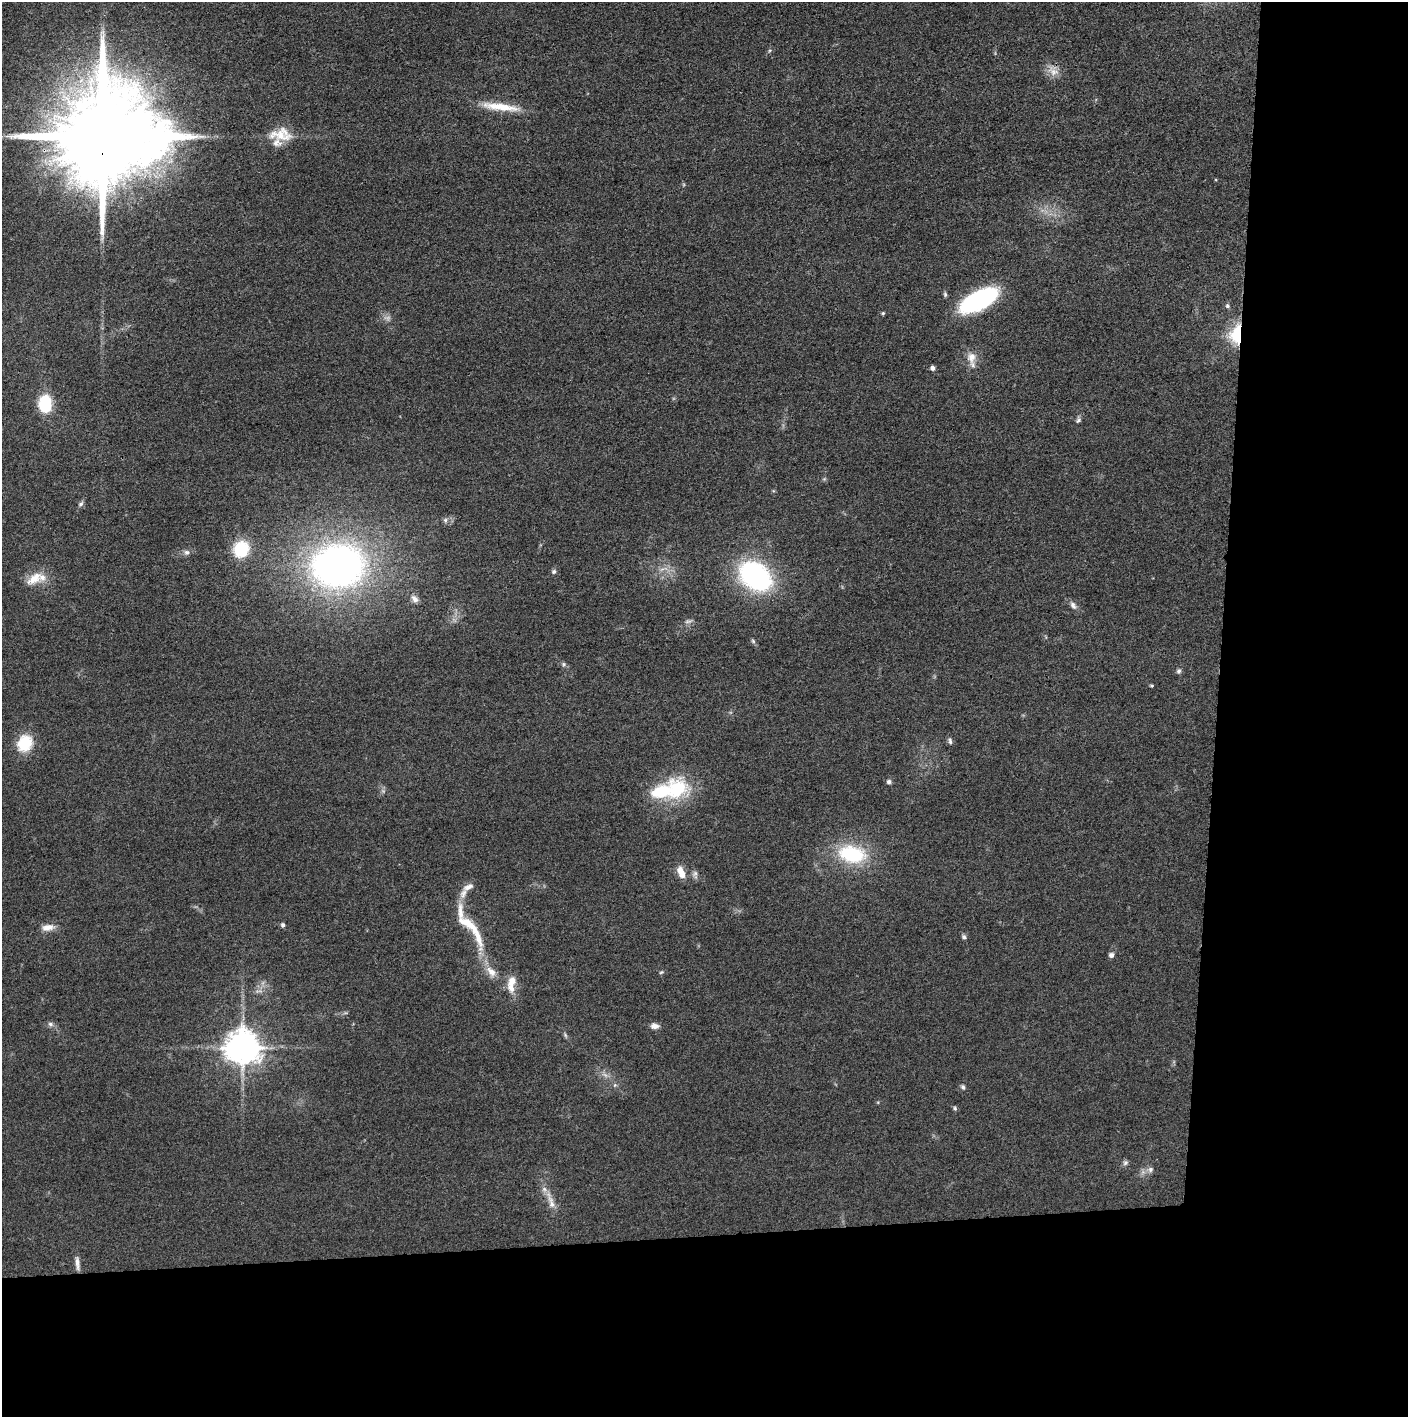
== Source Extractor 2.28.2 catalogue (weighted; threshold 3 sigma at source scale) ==
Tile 9 of 3 x 3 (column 3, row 3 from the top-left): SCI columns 2817-4222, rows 6-1420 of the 4228 x 4255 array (HDU 1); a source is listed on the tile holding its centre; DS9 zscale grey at full resolution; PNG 1410 x 1419 px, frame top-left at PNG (2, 2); no overlay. Shown black and unused: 24% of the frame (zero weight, under 3 of 4 exposures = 1% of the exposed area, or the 3 px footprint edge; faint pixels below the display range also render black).
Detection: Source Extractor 2.28.2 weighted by HDU 2 'WHT'; one run over the whole footprint, this tile lists its part. Background 0.0512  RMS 0.0064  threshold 0.0289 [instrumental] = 3 sigma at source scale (4.5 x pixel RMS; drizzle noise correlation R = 1.50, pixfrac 1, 0.05/0.05 arcsec/px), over >= 5 px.
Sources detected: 71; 8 too faint to see at this stretch — not listed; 8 inside a brighter listed object's ellipse — not listed separately; the other 55 listed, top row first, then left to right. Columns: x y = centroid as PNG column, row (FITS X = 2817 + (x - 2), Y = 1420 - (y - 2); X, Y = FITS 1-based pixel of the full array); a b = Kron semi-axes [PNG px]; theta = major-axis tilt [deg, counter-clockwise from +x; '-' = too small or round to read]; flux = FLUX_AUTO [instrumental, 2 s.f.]
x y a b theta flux
770 51 6 4 45 0.99
1053 70 19 13 -45 7.1
500 107 51 9 -7 18
281 134 33 17 -1 17
103 137 29 24 82 21000
945 294 7 5 -88 1.2
979 300 36 15 28 99
1227 306 6 6 - 1.5
883 313 5 4 - 0.92
1237 335 16 11 85 42
971 357 16 13 85 7.7
933 368 5 4 - 2.5
45 404 14 10 90 36
1078 420 9 6 49 1.8
824 479 6 4 44 0.93
81 504 8 6 52 1.7
445 520 7 6 - 1.6
241 549 19 17 61 25
186 552 8 7 - 2.4
338 566 43 34 3 360
554 571 6 5 - 1.4
755 576 25 17 -37 160
34 578 25 14 36 12
415 599 12 8 -54 3.3
1073 605 13 7 -58 3
688 621 12 5 10 2
753 641 6 6 - 1.2
563 664 7 6 - 1.4
1179 671 7 6 - 1.6
1152 686 5 3 - 0.81
950 741 10 5 -76 1.8
25 743 17 14 60 24
889 782 6 6 - 1.7
677 789 34 30 64 42
852 854 36 22 -10 46
681 872 16 8 -67 7.4
695 874 12 7 -79 2.3
468 887 16 8 26 4.2
283 925 6 5 - 1.5
48 927 18 8 6 6
474 929 73 10 -68 26
964 937 8 5 -45 1.6
1111 955 6 6 - 2.3
661 972 6 4 22 0.96
512 982 16 12 73 7.7
50 1024 8 7 - 2
655 1026 10 7 -2 3.5
243 1047 10 10 - 1500
615 1085 6 5 - 1.3
963 1087 7 5 -48 1.5
955 1108 6 5 - 1.1
1125 1163 7 7 - 1.7
1150 1170 11 9 21 3.4
550 1200 33 8 -70 8.6
77 1263 20 5 -84 3.9
Overlapping masked pixels (flux is a lower limit): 2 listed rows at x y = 103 137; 1237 335